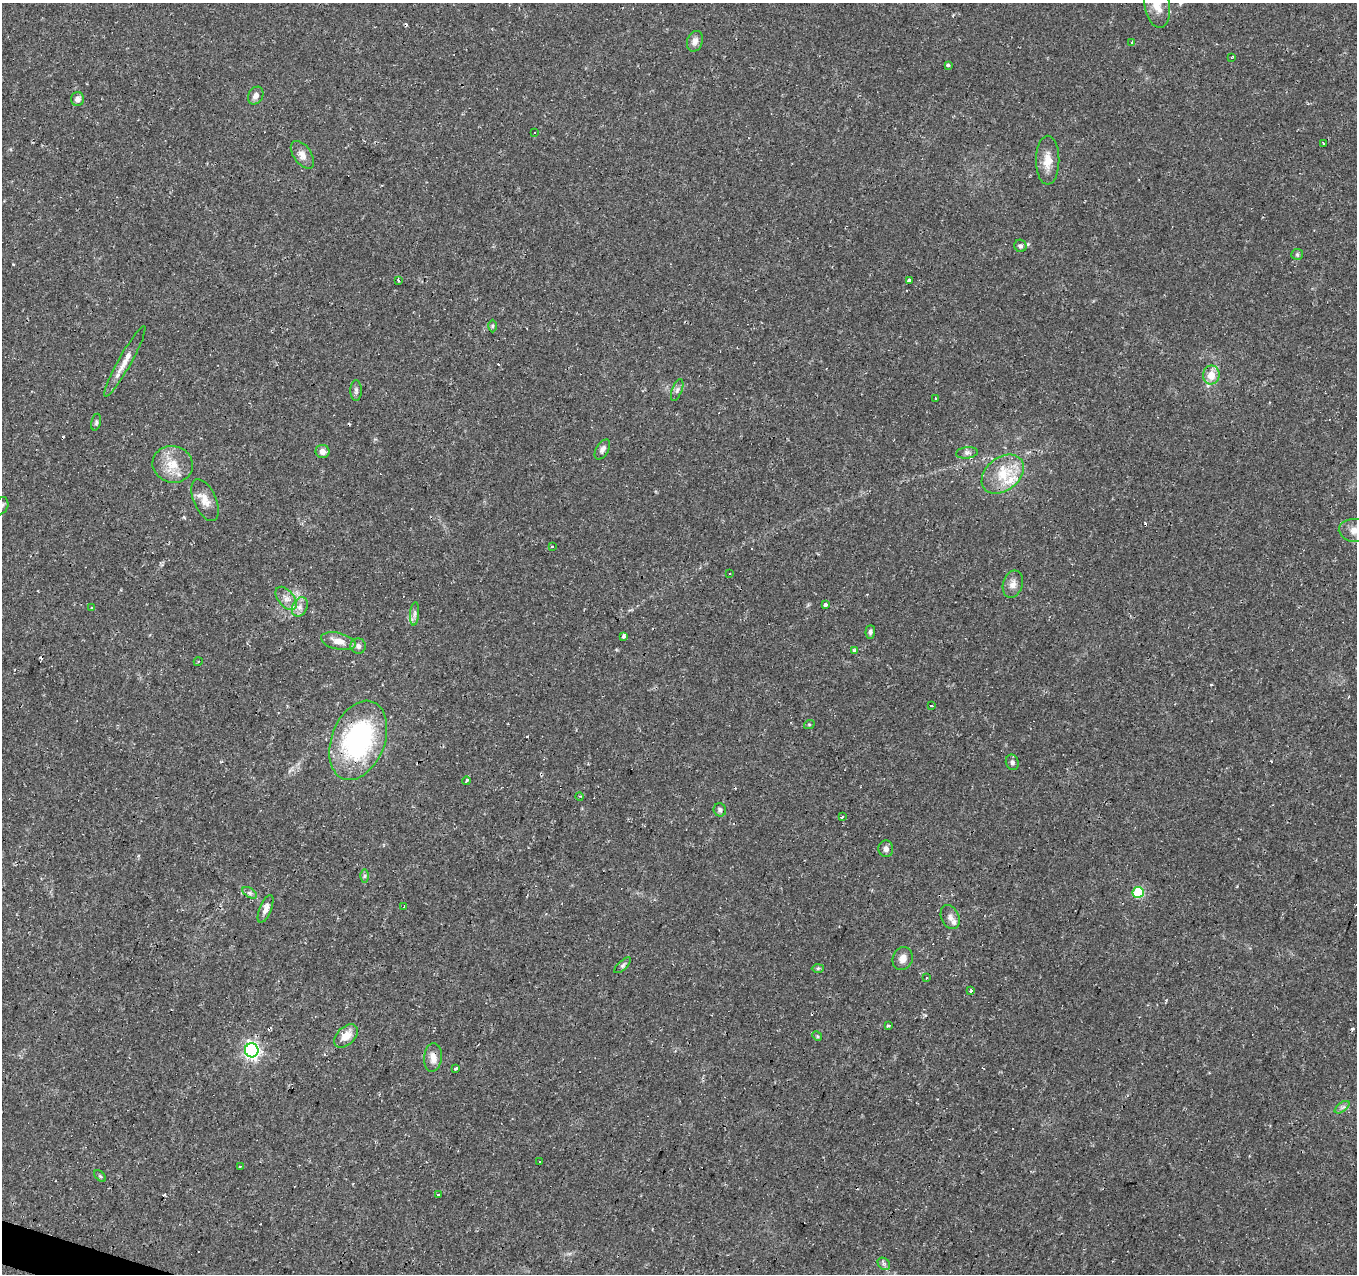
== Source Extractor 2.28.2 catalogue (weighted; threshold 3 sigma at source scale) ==
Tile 7 of 4 x 4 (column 3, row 2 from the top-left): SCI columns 2710-4064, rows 2755-4026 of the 5423 x 5573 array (HDU 1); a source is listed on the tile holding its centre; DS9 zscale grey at full resolution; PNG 1359 x 1276 px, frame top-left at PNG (2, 3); each listed source drawn as its Kron ellipse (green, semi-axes under 4 px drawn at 4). Shown black and unused: <1% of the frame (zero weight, under 2 of 3 exposures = <1% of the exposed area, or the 3 px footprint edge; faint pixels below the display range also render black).
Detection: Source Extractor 2.28.2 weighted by HDU 2 'WHT'; one run over the whole footprint, this tile lists its part. Background 0.0479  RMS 0.0037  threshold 0.0166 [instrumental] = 3 sigma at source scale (4.5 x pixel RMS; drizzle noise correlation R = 1.50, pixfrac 1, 0.0396/0.0396 arcsec/px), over >= 5 px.
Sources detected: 96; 18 cosmic-ray / hot-pixel residue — neither listed nor drawn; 2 inside a brighter listed object's ellipse — not listed separately; the other 76 listed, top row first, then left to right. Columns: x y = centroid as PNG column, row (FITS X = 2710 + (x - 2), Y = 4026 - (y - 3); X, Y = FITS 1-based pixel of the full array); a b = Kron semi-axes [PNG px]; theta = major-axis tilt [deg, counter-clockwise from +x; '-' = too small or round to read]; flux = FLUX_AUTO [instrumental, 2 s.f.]
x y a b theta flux
1157 4 24 12 -81 6.3
695 41 11 7 70 2.1
1132 42 3 3 - 0.82
1232 57 3 2 - 0.32
948 65 4 3 - 1.1
256 96 9 7 58 1.8
78 99 7 6 - 1.8
535 132 3 3 - 0.86
1323 143 3 3 - 1.3
302 155 16 9 -55 2.7
1048 160 24 11 90 5.4
1020 246 6 6 - 0.92
1297 254 6 5 - 0.64
398 280 3 3 - 1.5
909 281 3 3 - 10
493 326 6 4 89 0.53
125 361 40 6 61 4.6
1211 375 9 8 - 4.9
356 390 10 6 90 1
677 390 11 5 69 1.2
935 399 3 3 - 3.2
96 422 8 4 76 0.71
602 449 11 6 59 1.6
323 451 7 6 - 2.3
967 453 11 5 7 1.3
173 464 20 18 -15 7.9
1003 474 23 16 39 11
205 500 22 11 -66 4.2
2 506 9 6 71 1.2
1355 531 16 11 -8 4.2
552 546 3 3 - 0.83
729 574 3 3 - 0.99
1013 584 14 9 72 2.6
286 598 14 8 -50 2.7
826 605 3 3 - 8.3
92 607 3 3 - 0.78
300 607 10 7 62 2.1
414 614 12 4 85 1.3
870 632 7 4 87 0.89
623 636 4 3 - 1.2
338 641 18 8 -13 3.9
358 646 8 7 - 1.5
855 651 4 3 - 1.9
198 662 4 3 - 0.31
931 706 3 3 - 1.9
809 725 5 3 - 0.39
358 740 41 26 68 62
1012 762 8 6 -68 0.99
466 781 4 3 - 2.5
580 796 4 2 - 0.38
720 810 7 6 - 1.1
842 817 3 2 - 0.33
886 849 8 7 - 1.5
364 876 6 4 89 0.59
1138 892 5 5 - 28
250 893 8 4 -32 1
404 907 3 2 - 0.54
266 909 15 6 67 2.2
950 917 12 9 -65 1.9
903 959 11 10 - 2.5
623 965 10 4 43 0.95
818 968 6 4 1 0.58
926 977 3 3 - 4.2
971 991 4 3 - 1.4
889 1025 3 3 - 1.9
346 1036 14 9 44 5.4
817 1036 5 4 - 0.43
252 1050 7 6 - 110
433 1057 14 9 85 3.1
456 1069 4 3 - 0.98
1342 1107 8 4 36 1
539 1162 2 2 - 0.31
240 1166 3 2 - 0.98
100 1176 7 4 -45 0.58
438 1195 3 3 - 0.95
884 1264 7 5 -44 0.89
Overlapping masked pixels (flux is a lower limit): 2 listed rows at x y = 358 740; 433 1057
Isophote crosses this tile's border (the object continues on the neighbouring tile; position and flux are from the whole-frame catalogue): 3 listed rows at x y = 1157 4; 2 506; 1355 531